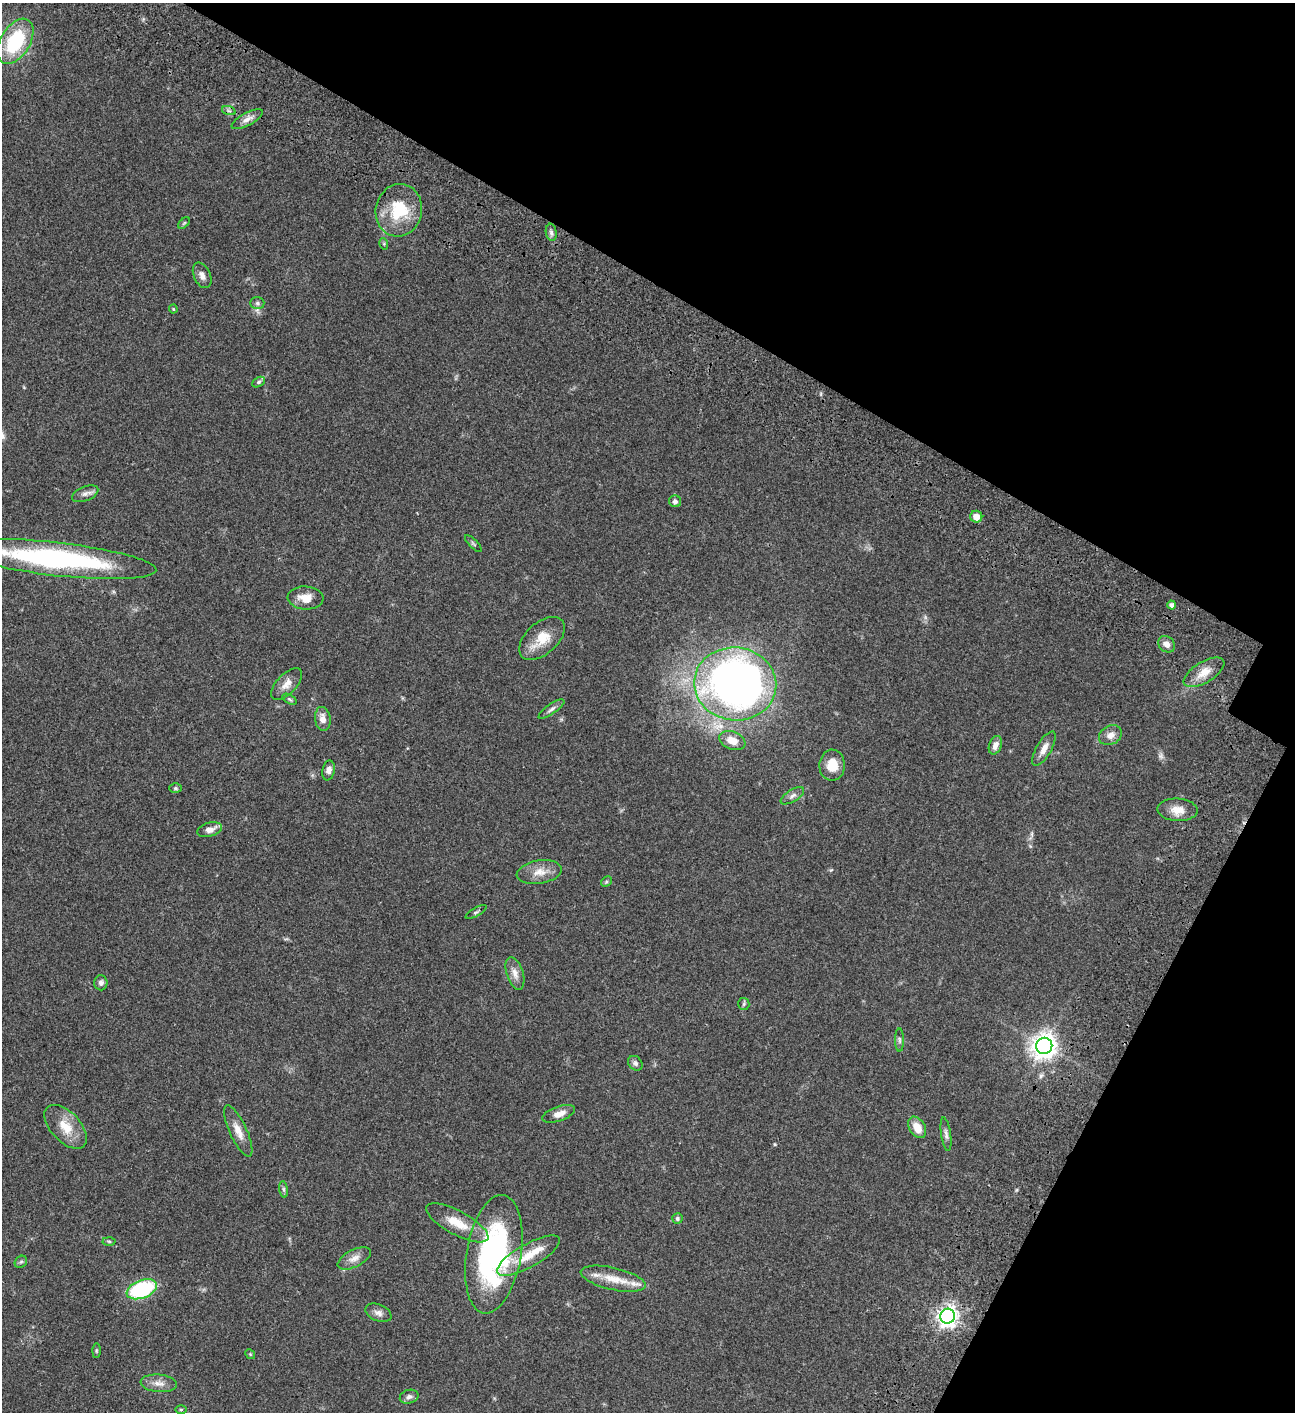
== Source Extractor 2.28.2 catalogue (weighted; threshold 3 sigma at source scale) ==
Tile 8 of 4 x 4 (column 4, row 2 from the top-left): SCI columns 4385-5677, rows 3025-4434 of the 6053 x 6052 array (HDU 1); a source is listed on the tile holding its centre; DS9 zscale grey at full resolution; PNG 1297 x 1414 px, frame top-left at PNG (2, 3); each listed source drawn as its Kron ellipse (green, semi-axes under 4 px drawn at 4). Shown black and unused: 27% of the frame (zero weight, under 3 of 4 exposures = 13% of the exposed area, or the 3 px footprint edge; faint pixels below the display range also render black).
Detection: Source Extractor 2.28.2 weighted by HDU 2 'WHT'; one run over the whole footprint, this tile lists its part. Background 0.0647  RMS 0.0059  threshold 0.0264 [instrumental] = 3 sigma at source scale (4.5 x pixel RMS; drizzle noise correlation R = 1.50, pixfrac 1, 0.05/0.05 arcsec/px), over >= 5 px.
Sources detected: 69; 1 too faint to see at this stretch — neither listed nor drawn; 1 inside a brighter listed object's ellipse — not listed separately; the other 67 listed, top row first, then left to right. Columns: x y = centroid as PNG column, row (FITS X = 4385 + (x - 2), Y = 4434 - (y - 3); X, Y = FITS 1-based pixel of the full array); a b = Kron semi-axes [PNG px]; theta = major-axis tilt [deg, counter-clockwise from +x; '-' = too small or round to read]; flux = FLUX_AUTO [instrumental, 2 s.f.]
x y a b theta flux
15 41 25 14 58 39
229 111 7 4 -18 1.1
247 119 17 6 29 3.6
399 210 26 23 78 24
184 223 7 4 45 0.72
551 232 8 5 -81 1.6
384 244 6 3 -73 0.58
202 275 13 8 -65 3.2
257 303 7 6 - 1.4
173 309 4 4 - 0.57
258 382 7 4 27 1.1
85 494 14 7 21 2.5
675 501 6 6 - 1.9
976 517 6 6 - 5
473 544 11 3 -45 0.86
56 559 101 16 -6 110
306 598 18 11 -4 6.8
1172 605 4 4 - 2.1
542 638 27 15 42 12
1167 644 9 7 -43 3.5
1204 672 23 10 31 7.8
287 684 20 9 46 5.1
735 684 41 36 -7 340
289 699 8 4 -31 0.99
551 709 15 5 34 1.9
323 719 12 8 -82 4.2
1110 735 12 9 29 3.9
732 741 13 9 -21 7
995 745 9 6 69 3.3
1044 749 19 7 60 4.8
832 765 15 12 89 9.7
329 770 10 6 79 2.7
175 788 6 4 0 0.94
792 796 13 6 32 2.3
1177 810 20 11 -3 7
210 830 13 7 16 3.7
539 872 23 11 9 7.2
606 882 6 4 45 0.76
476 912 12 3 28 1
515 973 17 8 -72 4.2
101 983 7 6 - 2
744 1004 6 5 - 0.89
899 1040 11 4 -90 1.5
1044 1046 8 8 - 540
635 1063 8 6 -49 1.8
559 1114 17 7 19 4.6
66 1127 27 14 -47 12
917 1127 12 7 -58 7.6
238 1131 28 8 -65 6.5
946 1134 17 5 -82 2.1
284 1189 8 4 -82 1.1
677 1219 5 5 - 1.4
457 1223 35 12 -28 12
109 1241 6 4 -2 0.72
494 1254 60 27 80 120
528 1256 35 11 29 14
354 1258 18 8 27 4.5
21 1262 7 5 42 1
613 1279 33 11 -13 11
142 1289 16 9 22 52
378 1313 13 8 -23 2.9
948 1316 7 7 - 310
96 1351 7 4 90 0.73
250 1354 5 4 - 0.66
159 1383 18 8 -6 4.5
409 1397 9 7 15 1.8
181 1409 6 4 1 0.8
Isophote crosses this tile's border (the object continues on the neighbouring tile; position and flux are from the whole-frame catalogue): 1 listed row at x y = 56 559